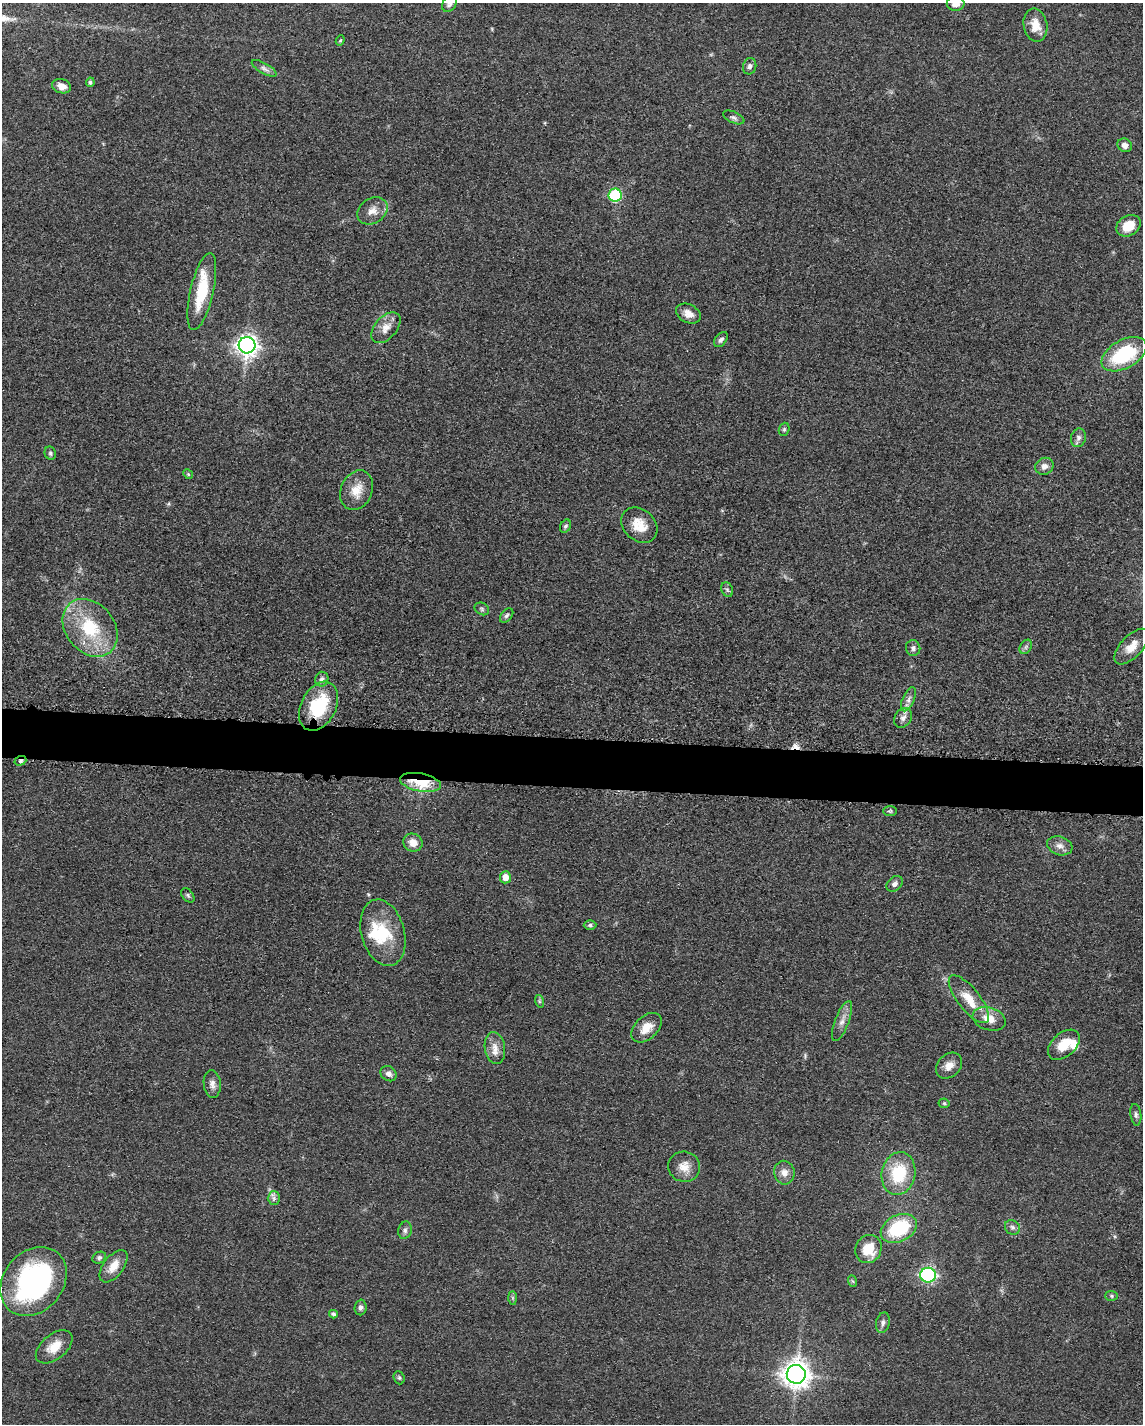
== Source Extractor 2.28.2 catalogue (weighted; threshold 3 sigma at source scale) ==
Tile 6 of 4 x 3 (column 2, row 2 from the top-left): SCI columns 1156-2296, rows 1649-3070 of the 4592 x 4657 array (HDU 1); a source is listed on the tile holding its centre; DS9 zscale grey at full resolution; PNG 1145 x 1426 px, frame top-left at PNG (2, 3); each listed source drawn as its Kron ellipse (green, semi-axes under 4 px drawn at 4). Shown black and unused: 3% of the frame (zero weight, under 3 of 5 exposures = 4% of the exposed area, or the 3 px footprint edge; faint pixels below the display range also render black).
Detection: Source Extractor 2.28.2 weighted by HDU 2 'WHT'; one run over the whole footprint, this tile lists its part. Background 0.0476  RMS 0.0056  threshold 0.0253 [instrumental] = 3 sigma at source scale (4.5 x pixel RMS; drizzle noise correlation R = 1.50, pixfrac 1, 0.05/0.05 arcsec/px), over >= 5 px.
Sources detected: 87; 2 inside a brighter object's white glare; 1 cosmic-ray / hot-pixel residue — neither listed nor drawn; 3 inside a brighter listed object's ellipse — not listed separately; the other 81 listed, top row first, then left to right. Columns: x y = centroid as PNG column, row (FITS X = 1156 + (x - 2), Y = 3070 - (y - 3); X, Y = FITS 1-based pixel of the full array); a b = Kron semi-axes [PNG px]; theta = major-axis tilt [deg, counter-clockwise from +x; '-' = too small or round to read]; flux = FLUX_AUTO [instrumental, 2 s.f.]
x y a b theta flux
449 3 9 6 53 2.2
956 4 9 7 -1 3.7
1035 25 17 11 -78 8
340 40 5 4 - 0.67
750 66 8 6 75 2.2
264 68 14 5 -30 2.4
90 82 5 4 - 1.1
61 86 10 7 -16 4.7
734 117 11 5 -24 1.8
1125 145 7 6 - 3
615 195 6 6 - 50
372 211 16 12 33 5.8
1128 226 13 10 31 11
202 292 39 11 77 23
688 314 13 9 -28 4.8
386 328 18 11 49 6
721 340 8 5 52 1.8
247 345 8 8 - 310
1124 354 24 14 30 39
784 429 7 5 69 1
1078 438 9 7 75 2.4
50 453 7 5 -67 1.1
1044 466 9 8 - 3.4
188 474 5 4 - 0.72
357 490 20 15 66 9.7
639 525 20 15 -43 10
566 526 7 5 61 1.2
727 590 7 5 -68 1.2
482 609 7 6 - 1.2
507 615 8 5 50 1.4
90 628 32 24 -50 33
1026 647 8 5 60 1.4
1132 647 22 11 46 7.4
913 648 8 7 - 1.8
322 679 7 6 - 1.9
908 699 13 6 67 2.6
319 706 26 17 62 30
903 718 11 8 55 2.9
20 761 6 4 20 1.5
421 782 21 9 -10 21
890 811 7 5 0 1
413 843 10 8 -25 5.6
1060 846 13 9 -18 3.7
505 877 6 5 - 5.4
894 884 9 6 41 2.1
188 895 8 5 -51 1.2
590 925 6 5 - 1.2
383 933 34 21 -74 25
969 999 29 11 -51 12
539 1001 6 4 -72 0.9
989 1019 17 11 -18 8.2
842 1021 21 7 69 4.3
646 1028 18 11 43 8.6
1064 1045 18 11 42 11
495 1048 16 10 -81 5.4
949 1066 14 11 43 5
389 1074 9 7 -37 2.6
212 1084 14 8 -84 3.2
944 1103 5 5 - 0.68
1136 1115 11 5 -82 1.7
684 1167 16 15 - 6.8
784 1173 12 10 -80 4.4
898 1173 21 16 79 27
274 1198 6 6 - 1.6
1012 1227 8 7 - 1.8
899 1228 19 13 27 32
405 1230 9 6 75 1.8
868 1249 14 12 61 13
99 1258 7 5 25 1.4
114 1266 19 10 53 7.9
928 1275 8 7 - 94
33 1281 37 30 51 110
852 1281 6 4 -69 0.76
1112 1296 6 5 - 1
512 1298 7 4 -89 0.9
360 1307 8 6 87 1.7
333 1314 4 4 - 1.4
883 1323 10 7 77 2.1
54 1347 21 12 39 9.4
796 1374 9 9 - 590
399 1378 7 5 -69 1
Overlapping masked pixels (flux is a lower limit): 3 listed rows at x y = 319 706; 20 761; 421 782
Isophote crosses this tile's border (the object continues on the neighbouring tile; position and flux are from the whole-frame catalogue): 2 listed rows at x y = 449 3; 956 4